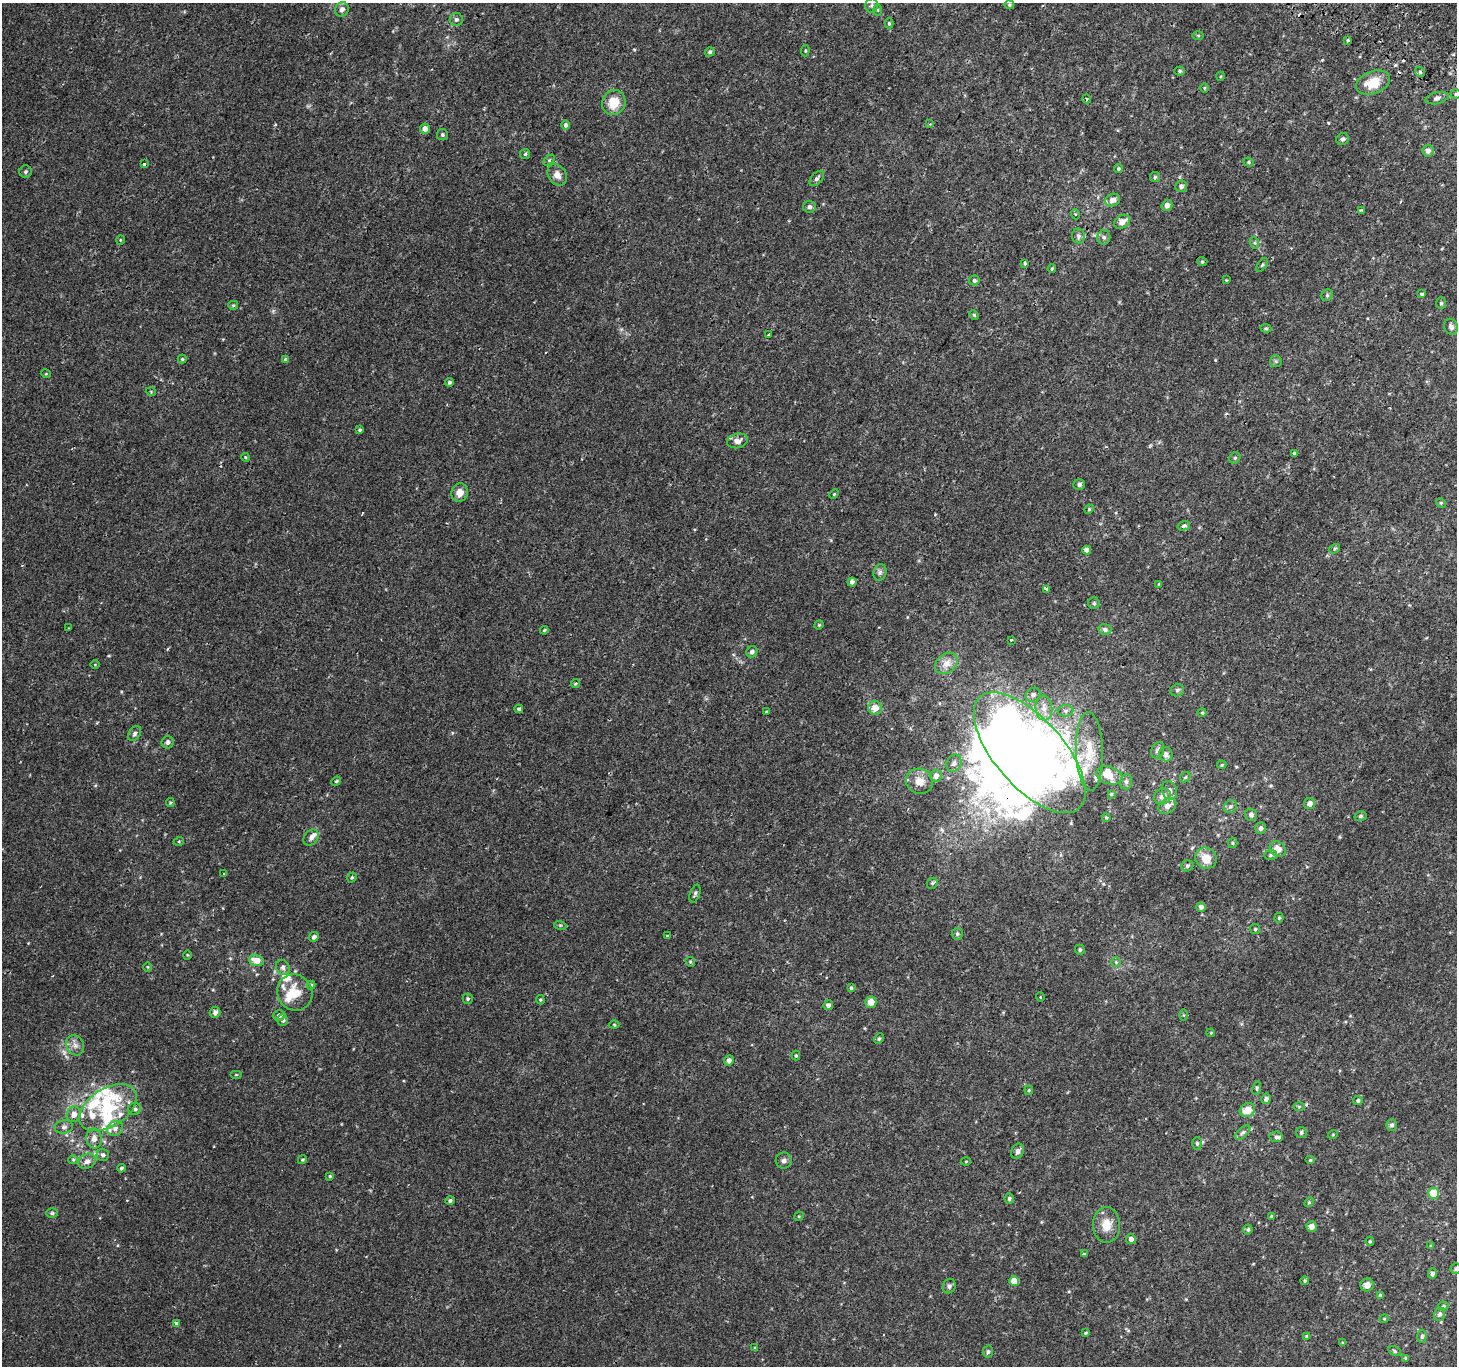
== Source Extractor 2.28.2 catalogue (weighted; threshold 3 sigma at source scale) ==
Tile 10 of 4 x 4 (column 2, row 3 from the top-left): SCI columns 1484-2938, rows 1659-3022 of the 5869 x 5977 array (HDU 1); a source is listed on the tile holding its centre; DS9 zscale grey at full resolution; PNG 1459 x 1368 px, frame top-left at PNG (2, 3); each listed source drawn as its Kron ellipse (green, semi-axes under 4 px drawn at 4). Shown black and unused: <1% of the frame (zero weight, under 2 of 3 exposures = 2% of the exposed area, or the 3 px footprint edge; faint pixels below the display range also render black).
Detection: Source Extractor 2.28.2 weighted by HDU 2 'WHT'; one run over the whole footprint, this tile lists its part. Background 0.00223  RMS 0.0023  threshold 0.0105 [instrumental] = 3 sigma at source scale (4.5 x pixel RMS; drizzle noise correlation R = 1.50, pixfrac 1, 0.0396/0.0396 arcsec/px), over >= 5 px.
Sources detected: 255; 1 too faint to see at this stretch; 3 inside a brighter object's white glare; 3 cosmic-ray / hot-pixel residue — neither listed nor drawn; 18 inside a brighter listed object's ellipse — not listed separately; the other 230 listed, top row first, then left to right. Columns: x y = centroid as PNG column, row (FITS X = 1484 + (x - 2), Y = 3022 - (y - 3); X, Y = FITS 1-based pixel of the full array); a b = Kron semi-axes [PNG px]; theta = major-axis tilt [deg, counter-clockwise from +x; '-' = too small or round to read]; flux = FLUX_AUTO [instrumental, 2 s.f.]
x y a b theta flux
1009 5 5 4 - 0.25
872 6 7 6 - 0.61
342 9 7 6 - 1
877 10 5 4 - 0.25
456 19 6 6 - 0.62
889 23 5 4 - 0.32
1198 35 5 4 - 0.23
1348 40 3 3 - 0.82
805 51 6 4 83 0.28
710 52 5 4 - 0.45
1180 71 5 4 - 0.32
1420 72 5 4 - 0.34
1221 76 5 3 - 0.21
1373 82 18 11 20 5
1204 88 4 3 - 0.21
1456 94 5 5 - 0.33
1437 98 12 5 13 0.78
1087 99 4 2 - 0.21
614 102 12 11 - 4.4
930 124 3 3 - 0.26
565 125 5 4 - 0.55
425 129 5 5 - 1.4
442 135 5 5 - 0.41
1342 139 6 6 - 0.47
1428 151 6 5 - 1.1
525 154 5 5 - 0.33
549 160 6 4 45 0.34
1249 162 5 4 - 0.31
144 164 3 3 - 0.98
1118 169 4 4 - 0.35
25 172 6 6 - 0.43
557 175 11 9 -55 1.6
1155 177 5 5 - 0.33
817 178 9 5 48 0.65
1181 186 6 6 - 0.87
1113 200 8 6 25 1.3
1167 205 6 5 - 1.1
809 207 6 6 - 0.61
1361 210 4 3 - 0.28
1075 214 5 3 - 0.2
1122 222 9 6 32 2
1078 236 7 6 - 0.65
1104 237 7 6 - 0.57
120 240 5 3 - 0.19
1255 243 6 4 -71 0.33
1202 261 5 3 - 0.25
1025 263 3 3 - 0.46
1262 265 8 4 54 0.32
1052 269 4 3 - 0.24
974 280 5 5 - 0.46
1226 280 4 3 - 0.17
1422 294 3 3 - 0.29
1327 295 6 5 - 0.41
1441 303 6 5 - 0.35
233 305 5 4 - 0.29
974 315 5 4 - 0.28
1451 327 8 7 - 0.87
1266 328 5 4 - 0.29
769 334 3 3 - 0.33
182 359 4 4 - 0.29
285 359 4 3 - 0.58
1276 361 6 5 - 0.4
46 374 5 3 - 0.21
449 382 4 4 - 0.44
151 392 5 3 - 0.19
360 430 3 3 - 0.44
737 441 11 7 14 1.2
1294 453 4 3 - 1.1
245 457 4 3 - 0.21
1235 458 6 5 - 0.32
1079 484 6 5 - 0.67
460 493 9 8 - 1.7
834 494 5 3 - 0.21
1441 503 5 4 - 0.26
1089 509 5 4 - 0.25
1184 526 6 4 17 0.6
1334 549 6 4 33 0.31
1087 550 4 4 - 1.4
880 572 8 6 75 0.68
852 582 4 4 - 0.73
1159 584 3 2 - 0.25
1047 589 4 3 - 11
1094 603 6 5 - 0.4
819 625 5 4 - 0.26
69 628 3 2 - 0.2
544 630 4 3 - 0.23
1105 630 6 5 - 0.77
1011 640 3 3 - 0.39
752 652 6 5 - 0.74
946 663 12 9 39 2.3
95 665 4 3 - 0.17
575 683 4 3 - 0.34
1177 690 7 6 - 0.53
1033 695 8 6 41 0.79
875 708 7 7 - 2.3
1044 708 12 8 -85 1.8
519 709 4 3 - 0.49
1065 711 8 6 0 0.63
766 712 4 4 - 0.24
1202 713 4 4 - 0.26
135 734 8 5 57 0.62
168 742 6 6 - 0.76
1158 750 8 6 67 0.71
1089 751 39 13 -88 6.1
1030 753 75 34 -49 260
1166 754 7 6 - 1
954 763 9 7 65 0.76
1222 765 5 3 - 0.23
1109 775 13 8 -18 3.4
936 776 6 5 - 1
1185 777 6 4 44 0.3
336 781 5 4 - 0.34
919 781 14 12 -29 2.2
1126 782 8 6 76 0.61
1169 790 9 7 -69 1.1
1111 794 4 4 - 0.3
1163 796 8 7 - 1.5
170 802 4 4 - 0.27
1310 804 5 5 - 1.5
1167 806 9 7 36 1.4
1230 806 7 6 - 0.61
1251 815 6 5 - 0.84
1361 816 6 5 - 0.4
1106 818 4 3 - 0.28
1261 828 6 5 - 0.81
311 838 9 6 51 0.98
179 841 5 3 - 0.21
1233 843 5 4 - 0.29
1278 849 9 7 -40 2
1270 855 6 5 - 0.47
1206 858 11 10 - 3.2
1187 866 6 5 - 0.42
224 874 3 3 - 0.92
352 877 5 4 - 0.31
932 883 6 5 - 0.41
695 893 9 5 71 0.52
1201 907 5 4 - 0.86
1279 918 5 4 - 0.27
560 925 6 4 -17 0.29
1255 929 5 5 - 0.31
957 934 6 5 - 0.46
668 936 4 2 - 0.21
314 937 5 4 - 0.64
1080 950 5 5 - 0.45
187 955 4 3 - 0.19
256 960 7 5 -18 2.9
690 962 5 4 - 0.31
1116 962 5 5 - 0.35
148 967 4 3 - 0.2
283 967 8 6 -60 0.82
311 985 4 4 - 0.32
851 988 4 3 - 0.28
295 993 18 17 - 5.3
1040 997 5 3 - 0.17
468 999 5 5 - 0.38
540 1000 5 4 - 0.25
871 1002 5 5 - 2.7
828 1005 5 4 - 0.87
215 1012 5 5 - 0.85
279 1015 6 5 - 0.69
1184 1015 6 4 -89 0.26
283 1020 6 5 - 0.55
614 1025 5 3 - 0.2
1211 1033 4 3 - 0.21
879 1039 6 4 63 0.36
75 1045 10 8 -64 1.3
796 1056 5 4 - 0.3
729 1060 5 4 - 0.89
236 1075 6 4 0 0.22
1257 1088 7 4 77 0.37
1029 1090 5 4 - 0.26
1266 1099 5 4 - 0.64
1358 1100 5 4 - 0.49
1299 1106 6 4 0 0.29
108 1108 32 19 33 12
135 1109 6 6 - 0.61
1247 1110 8 6 27 3.3
74 1114 8 7 - 1.7
1392 1125 6 5 - 0.57
64 1127 9 6 10 0.73
115 1128 8 7 - 0.94
1243 1132 9 5 41 0.63
1301 1132 5 5 - 0.52
1333 1134 5 3 - 0.18
1276 1137 6 5 - 0.51
94 1138 10 8 -87 1.5
1197 1143 6 5 - 0.44
1018 1151 8 6 66 0.86
103 1155 6 6 - 0.66
73 1160 5 4 - 0.27
302 1160 4 4 - 0.31
1310 1160 5 4 - 0.33
87 1161 9 7 27 1.2
784 1161 8 8 - 0.86
966 1161 5 3 - 0.19
121 1168 4 4 - 0.4
330 1176 4 3 - 0.24
1433 1193 5 5 - 5.2
1009 1199 5 5 - 0.49
450 1201 4 4 - 0.48
1309 1202 5 4 - 0.29
52 1213 6 5 - 0.39
799 1216 5 4 - 0.23
1271 1216 4 4 - 0.29
1106 1225 18 13 -88 3.2
1312 1227 5 5 - 1.4
1248 1230 5 5 - 0.45
1131 1239 5 5 - 1.1
1370 1241 4 4 - 0.27
1431 1246 4 3 - 0.22
1084 1254 3 3 - 1.6
1456 1268 5 5 - 0.37
1432 1274 5 4 - 0.64
1014 1281 5 5 - 3.6
1305 1281 4 3 - 0.32
1367 1285 6 6 - 1.6
949 1286 7 6 - 0.61
1380 1295 4 3 - 0.49
1443 1306 5 4 - 0.33
1439 1314 6 5 - 0.53
1384 1319 4 4 - 0.24
176 1323 3 3 - 1.5
1086 1333 4 3 - 0.25
1306 1336 4 4 - 0.22
1422 1336 7 4 87 0.45
1343 1343 4 3 - 0.34
755 1348 4 3 - 0.25
1395 1351 6 4 -28 0.35
988 1352 6 5 - 0.5
1406 1358 3 3 - 0.25
Overlapping masked pixels (flux is a lower limit): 1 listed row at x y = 1030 753
Isophote crosses this tile's border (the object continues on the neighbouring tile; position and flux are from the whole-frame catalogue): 3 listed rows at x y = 342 9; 1456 94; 1456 1268